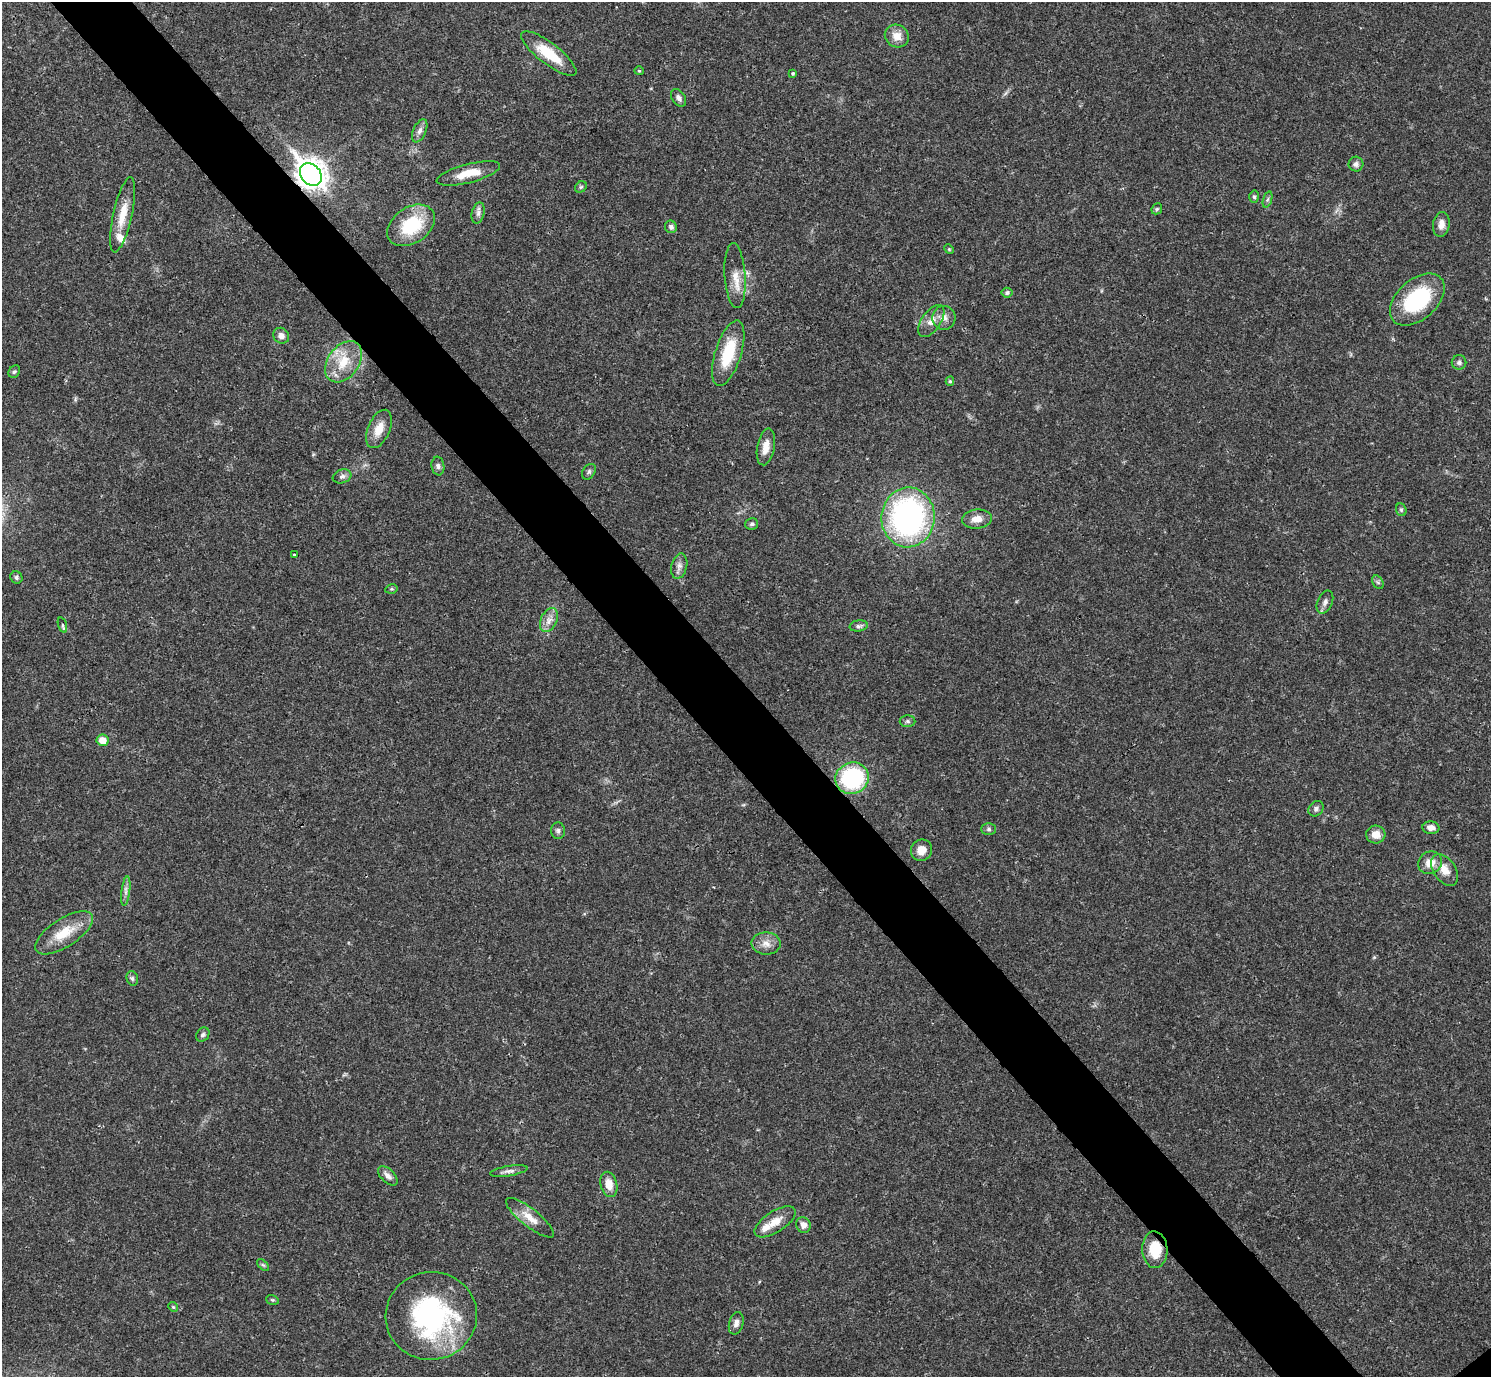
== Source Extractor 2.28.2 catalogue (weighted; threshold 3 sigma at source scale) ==
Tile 11 of 4 x 4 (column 3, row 3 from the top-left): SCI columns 2980-4468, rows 1534-2908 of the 5961 x 5958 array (HDU 1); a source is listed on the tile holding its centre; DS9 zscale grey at full resolution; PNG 1493 x 1379 px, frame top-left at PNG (2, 2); each listed source drawn as its Kron ellipse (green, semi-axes under 4 px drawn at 4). Shown black and unused: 6% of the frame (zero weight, under 3 of 4 exposures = <1% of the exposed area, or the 3 px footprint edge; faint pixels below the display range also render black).
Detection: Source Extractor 2.28.2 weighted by HDU 2 'WHT'; one run over the whole footprint, this tile lists its part. Background 0.0209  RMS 0.0022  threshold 0.01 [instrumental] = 3 sigma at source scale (4.5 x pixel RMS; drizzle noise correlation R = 1.50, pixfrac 1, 0.05/0.05 arcsec/px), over >= 5 px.
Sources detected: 78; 2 inside a brighter listed object's ellipse — not listed separately; the other 76 listed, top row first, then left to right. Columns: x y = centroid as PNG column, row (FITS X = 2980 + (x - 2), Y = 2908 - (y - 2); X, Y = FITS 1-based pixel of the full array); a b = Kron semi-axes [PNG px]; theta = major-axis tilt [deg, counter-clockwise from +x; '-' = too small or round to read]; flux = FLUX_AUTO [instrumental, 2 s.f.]
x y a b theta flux
897 36 12 11 - 2.5
549 54 34 10 -38 7.1
639 71 5 4 - 0.24
793 73 3 3 - 0.41
679 98 10 6 -57 0.96
420 131 12 6 65 1.1
1356 164 7 7 - 0.8
468 173 33 9 15 4.6
311 175 12 9 -49 280
581 187 6 5 - 0.37
1254 197 6 5 - 0.43
1267 199 8 3 71 0.4
1157 209 6 5 - 0.37
478 213 11 6 75 0.85
123 215 38 9 77 4.7
1441 224 12 8 80 1.6
411 225 26 18 34 11
671 227 6 6 - 0.62
949 249 5 4 - 0.24
735 276 32 10 -86 3.4
1007 293 5 5 - 0.55
1417 299 32 20 42 18
944 318 12 11 - 1.7
931 321 18 9 55 2.1
281 336 8 7 - 1.2
728 353 34 13 72 9.3
344 362 23 15 54 6.1
1459 362 7 7 - 0.7
14 372 7 5 54 0.48
950 381 4 4 - 0.32
379 429 20 11 67 3.3
766 447 19 8 79 2.4
438 466 9 6 -82 0.76
589 472 8 6 57 0.55
342 476 9 6 20 0.77
1401 510 6 5 - 0.38
908 517 30 26 84 58
977 519 15 9 6 2.2
752 524 6 5 - 0.46
294 555 3 3 - 0.42
679 566 13 8 76 1.1
16 577 6 5 - 0.45
1378 582 7 5 -59 0.47
391 589 6 4 11 0.3
1325 602 12 7 66 0.99
549 620 13 8 64 1.6
62 625 8 3 -71 0.44
859 626 9 5 8 0.59
908 721 8 6 -1 0.49
102 740 6 5 - 2.6
852 778 17 15 24 24
1316 809 8 7 - 0.75
1431 828 8 6 -5 1.3
989 829 7 6 - 0.53
558 831 8 7 - 0.66
1376 834 9 9 - 2.3
922 850 11 10 - 2.4
1430 863 12 11 - 2.6
1445 870 17 11 -56 2.7
126 891 15 4 83 0.86
64 933 33 14 33 6.2
766 943 14 11 -1 2
132 978 7 5 -74 0.46
203 1035 7 6 - 0.53
509 1171 19 5 9 1
388 1176 12 6 -44 1.2
609 1184 13 8 -76 2.6
530 1218 30 9 -38 3.2
775 1222 23 10 33 3.1
803 1225 8 7 - 1.4
1155 1250 18 13 -87 5.5
263 1265 7 4 -43 0.38
272 1300 6 4 -19 0.35
173 1307 5 4 - 0.27
431 1316 46 44 10 39
736 1323 12 7 75 1.1
Overlapping masked pixels (flux is a lower limit): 2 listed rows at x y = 311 175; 1155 1250